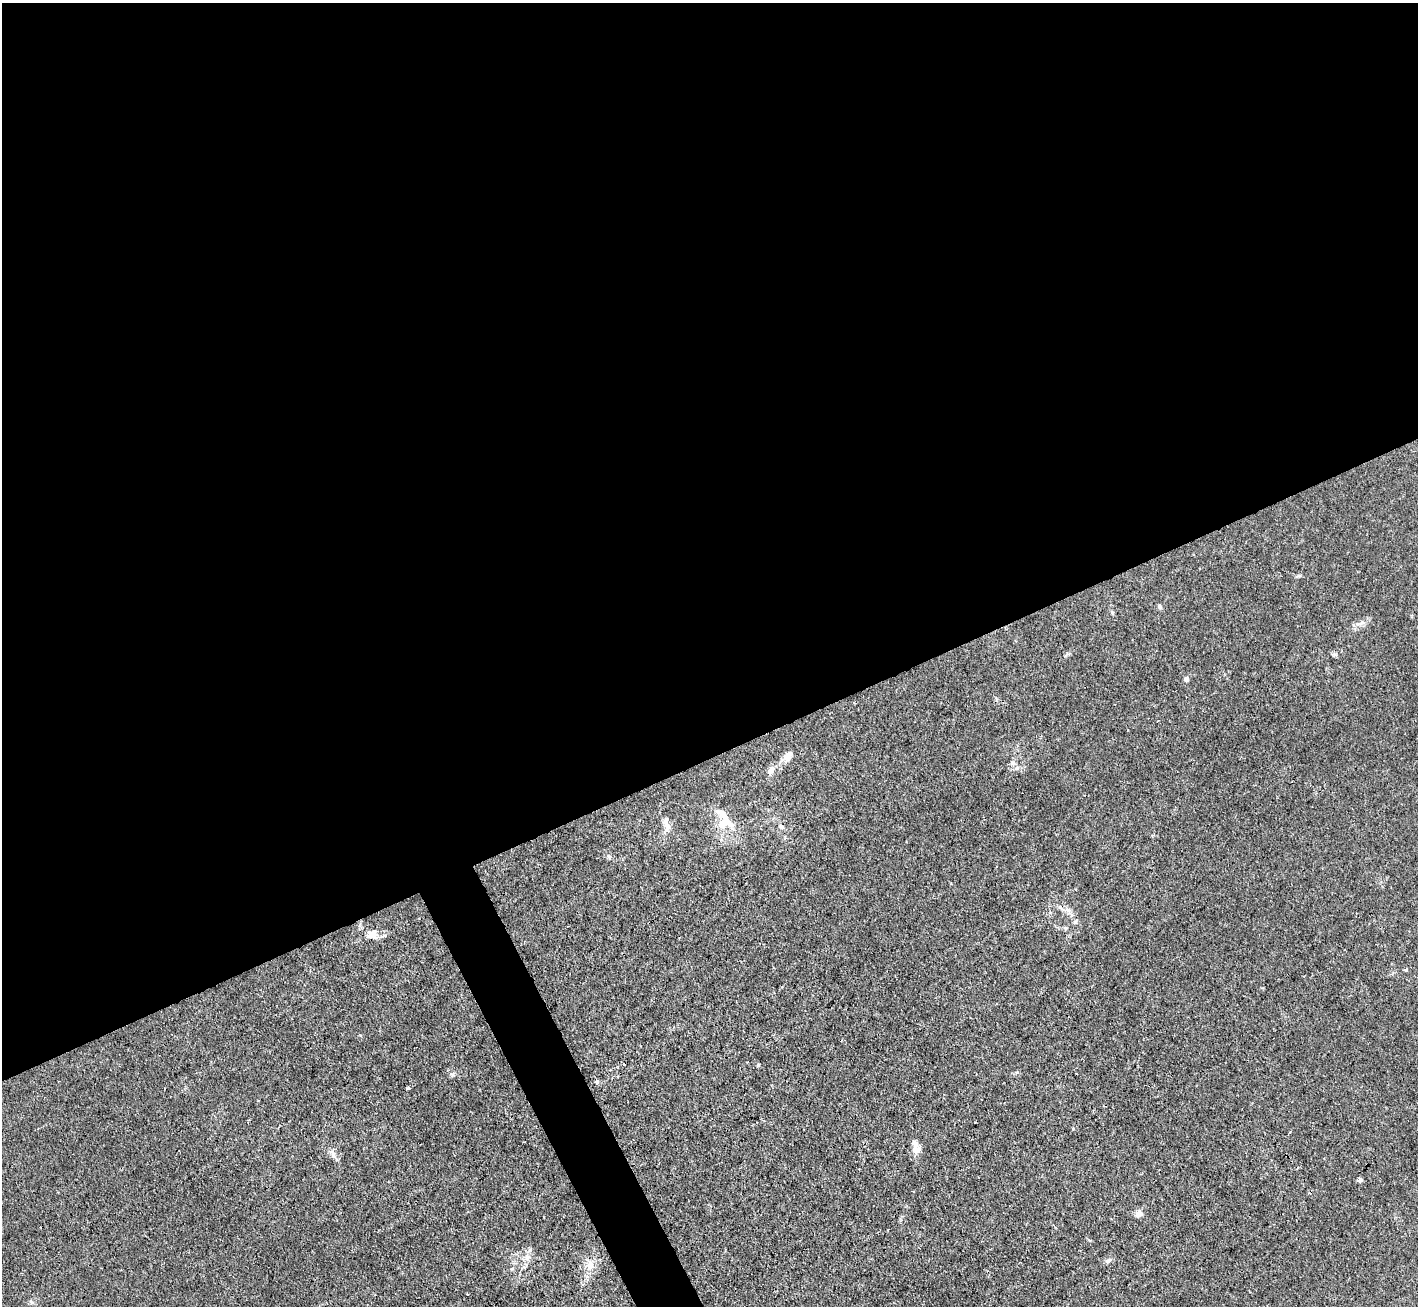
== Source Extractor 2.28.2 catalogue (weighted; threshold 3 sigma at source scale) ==
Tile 2 of 4 x 4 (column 2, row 1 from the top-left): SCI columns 1417-2832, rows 4196-5499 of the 5664 x 5650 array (HDU 1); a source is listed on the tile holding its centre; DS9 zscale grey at full resolution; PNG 1420 x 1308 px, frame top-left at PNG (2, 3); no overlay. Shown black and unused: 60% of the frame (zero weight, under 3 of 4 exposures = <1% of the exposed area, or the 3 px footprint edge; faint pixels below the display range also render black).
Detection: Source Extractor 2.28.2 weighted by HDU 2 'WHT'; one run over the whole footprint, this tile lists its part. Background 0.0224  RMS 0.0032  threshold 0.0142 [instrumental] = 3 sigma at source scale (4.5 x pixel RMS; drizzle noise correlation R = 1.50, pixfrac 1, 0.05/0.05 arcsec/px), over >= 5 px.
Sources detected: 31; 5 inside a brighter listed object's ellipse — not listed separately; the other 26 listed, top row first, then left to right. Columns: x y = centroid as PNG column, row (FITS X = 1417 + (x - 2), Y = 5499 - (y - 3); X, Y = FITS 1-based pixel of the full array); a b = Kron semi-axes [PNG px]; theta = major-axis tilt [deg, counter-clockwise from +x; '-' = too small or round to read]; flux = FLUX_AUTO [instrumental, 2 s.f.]
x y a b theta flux
1160 607 7 5 -47 0.66
1359 623 12 4 5 1.1
1186 679 6 6 - 1
788 756 13 9 57 2.2
1017 768 8 6 16 1.1
771 770 11 7 59 2
724 821 37 19 -71 8.7
668 827 14 8 -84 2.2
781 827 7 6 - 0.97
609 856 6 5 - 0.59
1068 910 7 5 -44 1
373 934 19 8 -22 2.8
1406 970 4 3 - 2.3
758 1065 4 4 - 0.42
452 1075 6 5 - 0.63
597 1081 6 5 - 0.57
408 1088 3 3 - 0.9
1073 1129 4 3 - 0.43
917 1149 12 11 - 2.3
332 1154 15 6 -62 1.7
1360 1180 4 4 - 1.4
1139 1213 9 7 50 2
527 1257 9 7 57 1.7
1108 1260 9 6 31 0.95
590 1265 18 9 90 3.5
31 1302 6 4 -71 0.49
Unlisted compact peaks at least as high as the median listed source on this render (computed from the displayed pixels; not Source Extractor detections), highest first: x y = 512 1269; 1017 1072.